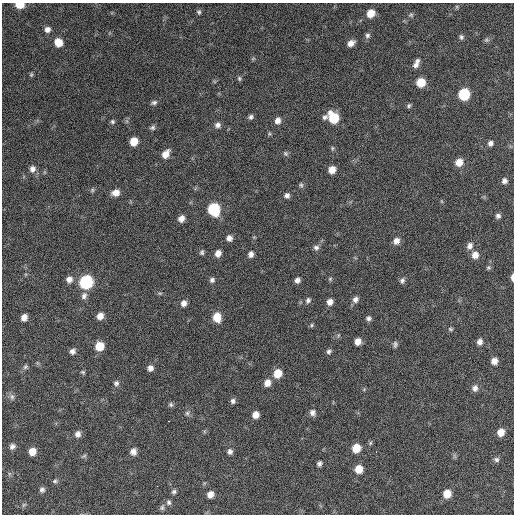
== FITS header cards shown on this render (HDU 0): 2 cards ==
NAXIS1  =                  512 / Axis length
NAXIS2  =                  512 / Axis length

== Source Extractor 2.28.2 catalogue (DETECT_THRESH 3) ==
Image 512 x 512 px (HDU 0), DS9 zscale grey, 1 PNG px = 1 image px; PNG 516 x 516 px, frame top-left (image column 1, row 512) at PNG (2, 3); no overlay
Background 2220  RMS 46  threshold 138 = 3 sigma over >= 5 px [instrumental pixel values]
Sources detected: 112; all 112 listed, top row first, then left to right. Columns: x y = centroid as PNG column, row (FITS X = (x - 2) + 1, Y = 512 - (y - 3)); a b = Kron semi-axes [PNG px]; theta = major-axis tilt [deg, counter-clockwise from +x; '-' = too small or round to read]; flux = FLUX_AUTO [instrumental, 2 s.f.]
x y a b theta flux
20 5 7 5 0 46000
457 7 6 4 -72 3600
199 12 6 5 - 6100
371 13 7 6 - 42000
411 15 6 5 - 5400
47 29 7 7 - 14000
367 35 7 6 - 8100
461 37 7 5 -75 6900
486 40 7 6 - 6400
58 42 8 7 - 40000
351 43 8 6 36 20000
417 61 7 6 - 8400
416 65 9 8 - 13000
31 74 6 5 - 4500
239 78 7 5 -76 5300
421 82 7 7 - 59000
464 94 8 7 - 180000
154 103 8 5 20 7800
409 105 6 5 - 5800
251 117 6 5 - 7700
325 117 7 5 49 7700
333 118 9 8 - 110000
278 120 7 7 - 17000
112 122 6 6 - 6000
218 125 7 7 - 12000
152 128 7 6 - 7300
134 141 7 6 - 45000
490 143 6 6 - 10000
332 148 6 4 83 4500
285 153 8 6 -45 6100
166 154 9 7 54 30000
459 162 8 7 - 33000
32 169 8 7 - 15000
332 170 7 6 - 30000
504 181 6 5 - 11000
301 185 7 5 -88 5800
92 190 6 5 - 5100
116 193 9 7 14 23000
287 195 6 6 - 11000
441 201 6 3 -70 2800
214 209 8 8 - 220000
498 216 6 5 - 8500
181 218 7 6 - 20000
229 238 6 6 - 14000
396 241 8 7 - 19000
470 246 8 7 - 15000
316 247 8 7 - 9900
202 252 7 5 67 6400
218 253 7 6 - 20000
251 254 7 6 - 13000
475 255 8 7 - 23000
488 268 6 6 - 5100
512 277 7 3 -89 12000
69 279 8 8 - 17000
330 279 6 5 - 4500
212 280 7 6 - 8700
297 280 6 5 - 12000
402 280 7 6 - 8800
86 282 8 8 - 370000
160 293 6 4 17 3800
84 296 9 7 68 12000
355 299 7 7 - 13000
308 300 7 6 - 8600
330 302 6 5 - 17000
184 303 7 6 - 15000
100 316 6 6 - 23000
24 317 6 5 - 20000
217 317 9 7 -77 50000
368 318 6 5 - 8500
311 325 5 5 - 4600
450 329 6 5 - 4900
358 341 6 5 - 23000
480 342 7 6 - 15000
395 344 8 5 85 7300
99 346 8 7 - 55000
72 351 6 6 - 12000
329 352 6 6 - 7300
494 361 6 6 - 21000
25 367 7 6 - 7300
150 368 6 6 - 14000
83 372 6 5 - 4600
278 373 8 7 - 47000
116 383 7 7 - 8700
267 383 8 7 - 24000
475 388 8 7 - 14000
12 397 9 6 -72 10000
233 401 7 6 - 9000
171 405 7 6 - 6000
187 413 8 6 -75 7400
312 413 8 7 - 13000
256 415 6 6 - 22000
169 421 3 2 - 7800
501 432 7 6 - 30000
78 434 7 7 - 14000
12 446 7 6 - 12000
356 448 7 7 - 50000
32 451 7 6 - 31000
133 452 7 7 - 18000
230 452 7 6 - 9800
376 452 2 2 - 2300
496 459 7 6 - 8700
319 463 5 4 - 8500
359 469 7 7 - 42000
54 481 5 3 - 8700
157 486 2 2 - 12000
42 490 7 6 - 8800
174 492 6 5 - 6800
210 494 6 6 - 19000
447 494 7 7 - 43000
169 502 7 6 - 7400
24 505 7 4 45 5000
162 507 8 5 79 7200
At the frame edge (FLAGS 8, measured only in part): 2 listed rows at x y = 20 5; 512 277